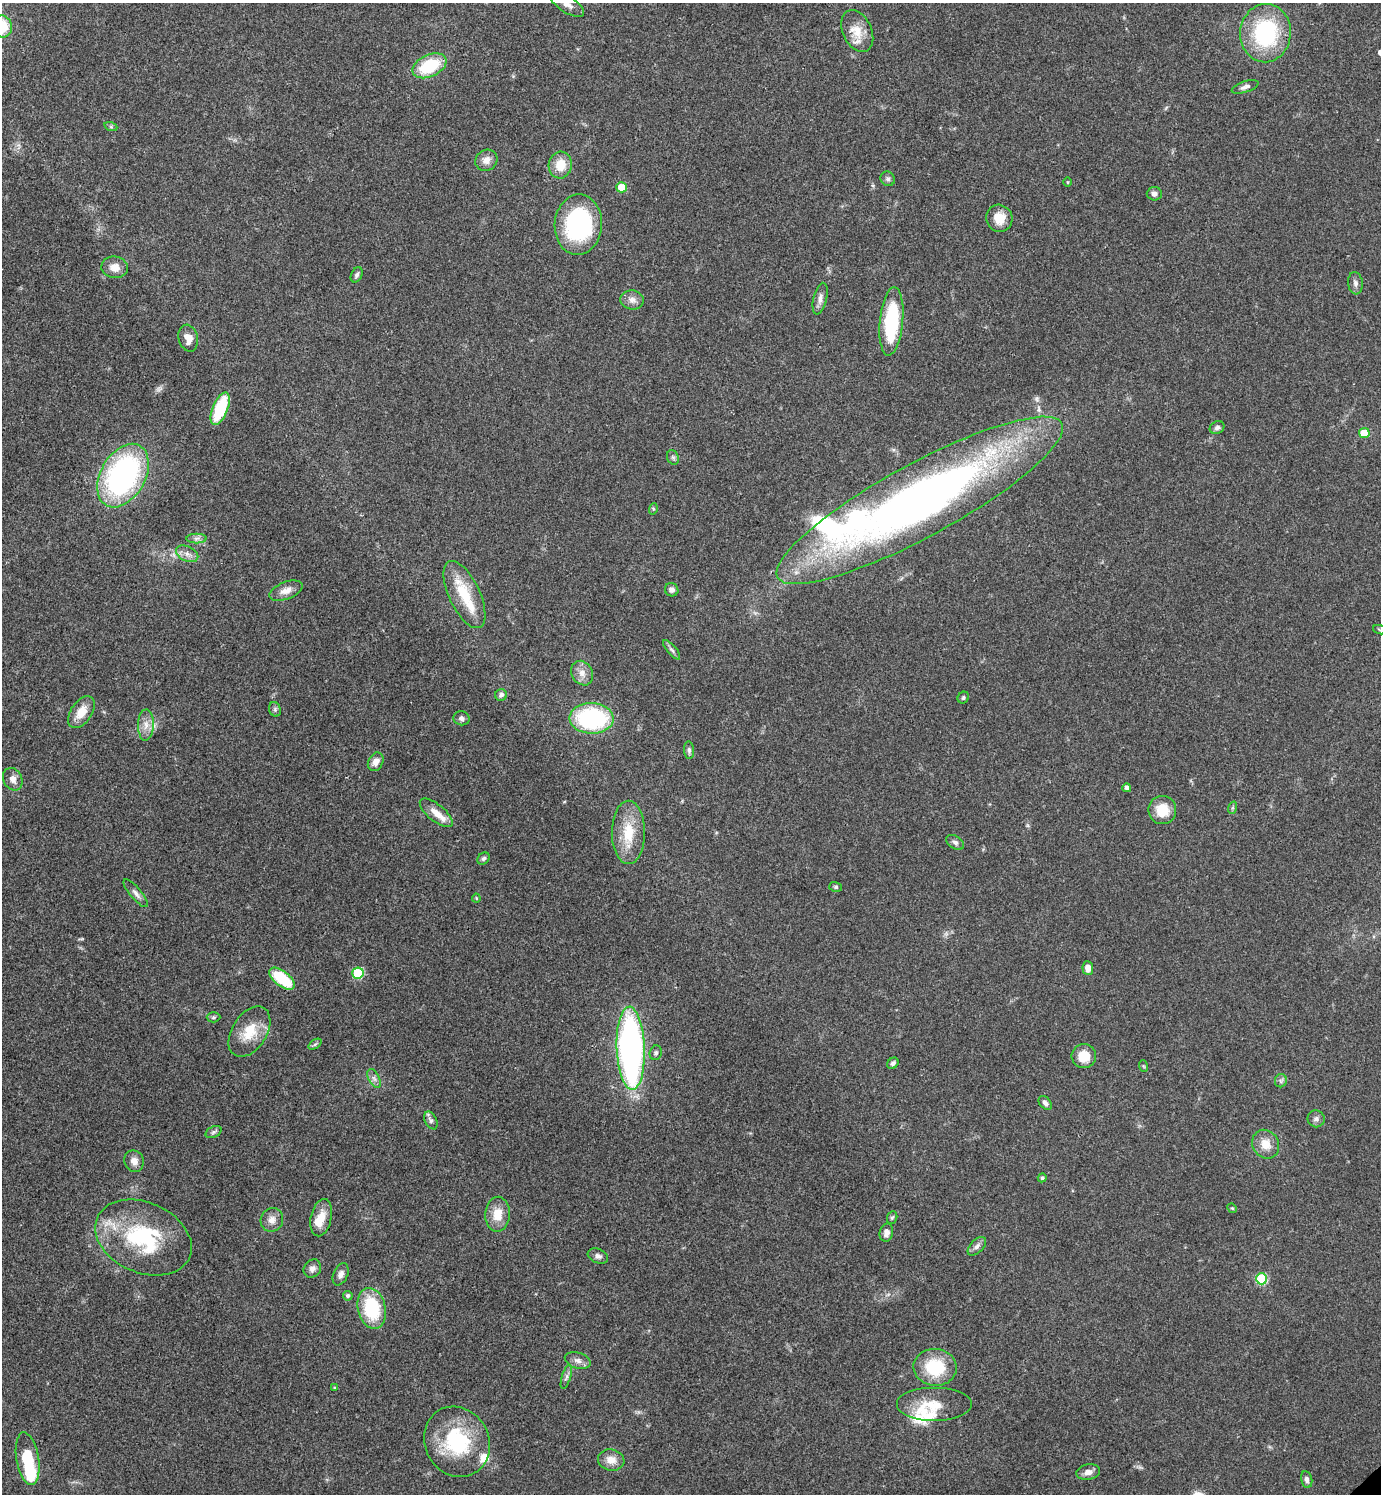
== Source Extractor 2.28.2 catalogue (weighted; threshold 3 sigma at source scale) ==
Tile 11 of 4 x 4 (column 3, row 3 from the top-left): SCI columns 3060-4438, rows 1496-2987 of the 5977 x 5979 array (HDU 1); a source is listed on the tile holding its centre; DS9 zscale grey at full resolution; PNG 1383 x 1496 px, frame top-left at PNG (2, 3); each listed source drawn as its Kron ellipse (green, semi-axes under 4 px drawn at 4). Shown black and unused: <1% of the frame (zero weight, under 3 of 4 exposures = <1% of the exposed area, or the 3 px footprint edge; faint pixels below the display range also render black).
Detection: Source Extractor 2.28.2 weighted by HDU 2 'WHT'; one run over the whole footprint, this tile lists its part. Background 0.044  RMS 0.0048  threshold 0.0217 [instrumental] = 3 sigma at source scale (4.5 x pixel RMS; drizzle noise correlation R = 1.50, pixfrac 1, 0.05/0.05 arcsec/px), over >= 5 px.
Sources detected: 112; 1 too faint to see at this stretch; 1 inside a brighter object's white glare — neither listed nor drawn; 9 inside a brighter listed object's ellipse — not listed separately; the other 101 listed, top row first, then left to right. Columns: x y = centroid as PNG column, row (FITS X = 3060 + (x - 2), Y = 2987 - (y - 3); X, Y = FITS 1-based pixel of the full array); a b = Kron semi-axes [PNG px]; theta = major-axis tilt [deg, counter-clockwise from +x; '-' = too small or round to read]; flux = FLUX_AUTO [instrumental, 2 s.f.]
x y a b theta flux
567 4 19 8 -32 3.7
2 26 11 10 - 16
857 31 22 14 -65 8.5
1265 33 29 25 84 50
429 66 18 11 25 25
1245 87 14 5 19 1.8
111 127 6 4 -19 0.79
486 160 11 10 - 3.6
560 165 13 11 79 8.8
888 179 7 6 - 1.3
1067 182 5 3 - 0.4
621 187 5 5 - 9.9
1154 194 7 6 - 1.7
999 218 14 13 - 7.4
578 225 30 23 86 64
115 267 13 11 -7 4.7
357 275 8 5 64 1.2
1355 283 11 7 -82 1.8
820 299 16 6 77 2.8
632 300 12 9 -6 3.1
891 321 34 11 84 38
188 338 14 9 -75 4.7
220 409 17 7 68 28
1217 428 8 6 26 1.5
1364 433 5 5 - 9.9
673 457 7 5 -69 1.1
123 476 34 22 60 110
920 500 162 36 29 380
653 509 6 3 73 0.55
197 538 10 5 1 1.6
187 554 12 7 -26 2.9
672 590 7 6 - 1.7
286 591 17 8 20 4.4
464 595 36 15 -65 18
1380 630 7 4 -19 0.77
672 650 12 4 -49 1.5
582 673 13 10 -58 4
501 695 6 6 - 1.7
963 698 6 5 - 0.92
275 709 7 5 -72 1
81 712 18 10 56 7.5
461 718 8 7 - 1.6
592 718 22 15 -2 57
146 725 16 8 88 4.1
689 750 9 5 -84 1.3
376 762 10 7 63 3.4
13 779 12 9 -60 3.1
1127 788 4 4 - 1.8
1232 808 6 4 71 0.66
1162 810 14 14 - 9.7
436 813 20 8 -39 5.8
628 832 32 16 90 15
955 842 10 6 -31 1.5
483 859 7 5 44 1.2
836 887 6 5 - 0.87
136 893 17 5 -50 2.3
476 898 4 4 - 0.55
1088 968 7 5 -84 3.5
358 973 5 5 - 31
282 979 15 7 -38 24
213 1017 7 5 2 0.8
249 1032 28 17 57 13
315 1044 7 4 37 0.8
631 1048 41 14 -88 180
656 1053 7 6 - 1.1
1084 1056 12 12 - 9.1
893 1063 6 5 - 1.1
1143 1066 6 3 -70 0.54
374 1078 10 5 -63 1.9
1281 1081 6 6 - 1.2
1045 1103 8 5 -49 1.7
1316 1119 9 8 - 1.8
431 1120 9 6 -63 1.6
213 1132 8 5 27 1.2
1266 1144 15 13 -59 6.5
134 1161 11 9 -69 3.3
1042 1178 4 4 - 1.1
1232 1208 5 4 - 0.56
498 1214 17 12 88 8.6
892 1217 6 5 - 0.86
321 1218 19 10 78 7.4
272 1220 12 11 - 3.8
886 1233 9 6 76 2.6
143 1238 50 35 -24 49
977 1246 11 6 46 2
598 1256 10 7 -21 1.8
312 1269 9 8 - 2.3
341 1274 12 7 67 2.3
1261 1279 5 5 - 33
348 1296 5 5 - 1.3
372 1308 21 14 -76 28
578 1360 13 8 -17 2.6
935 1367 22 18 -5 23
566 1377 13 4 73 1.6
335 1388 4 3 - 0.54
934 1405 38 17 0 13
457 1442 36 32 -60 39
28 1459 26 11 -80 20
611 1460 13 10 -10 5.1
1088 1472 12 8 12 2.9
1307 1480 8 5 -78 1.8
Overlapping masked pixels (flux is a lower limit): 2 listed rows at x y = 1265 33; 358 973
Isophote crosses this tile's border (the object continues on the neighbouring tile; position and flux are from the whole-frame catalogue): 4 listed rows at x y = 567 4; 2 26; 1265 33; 1380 630